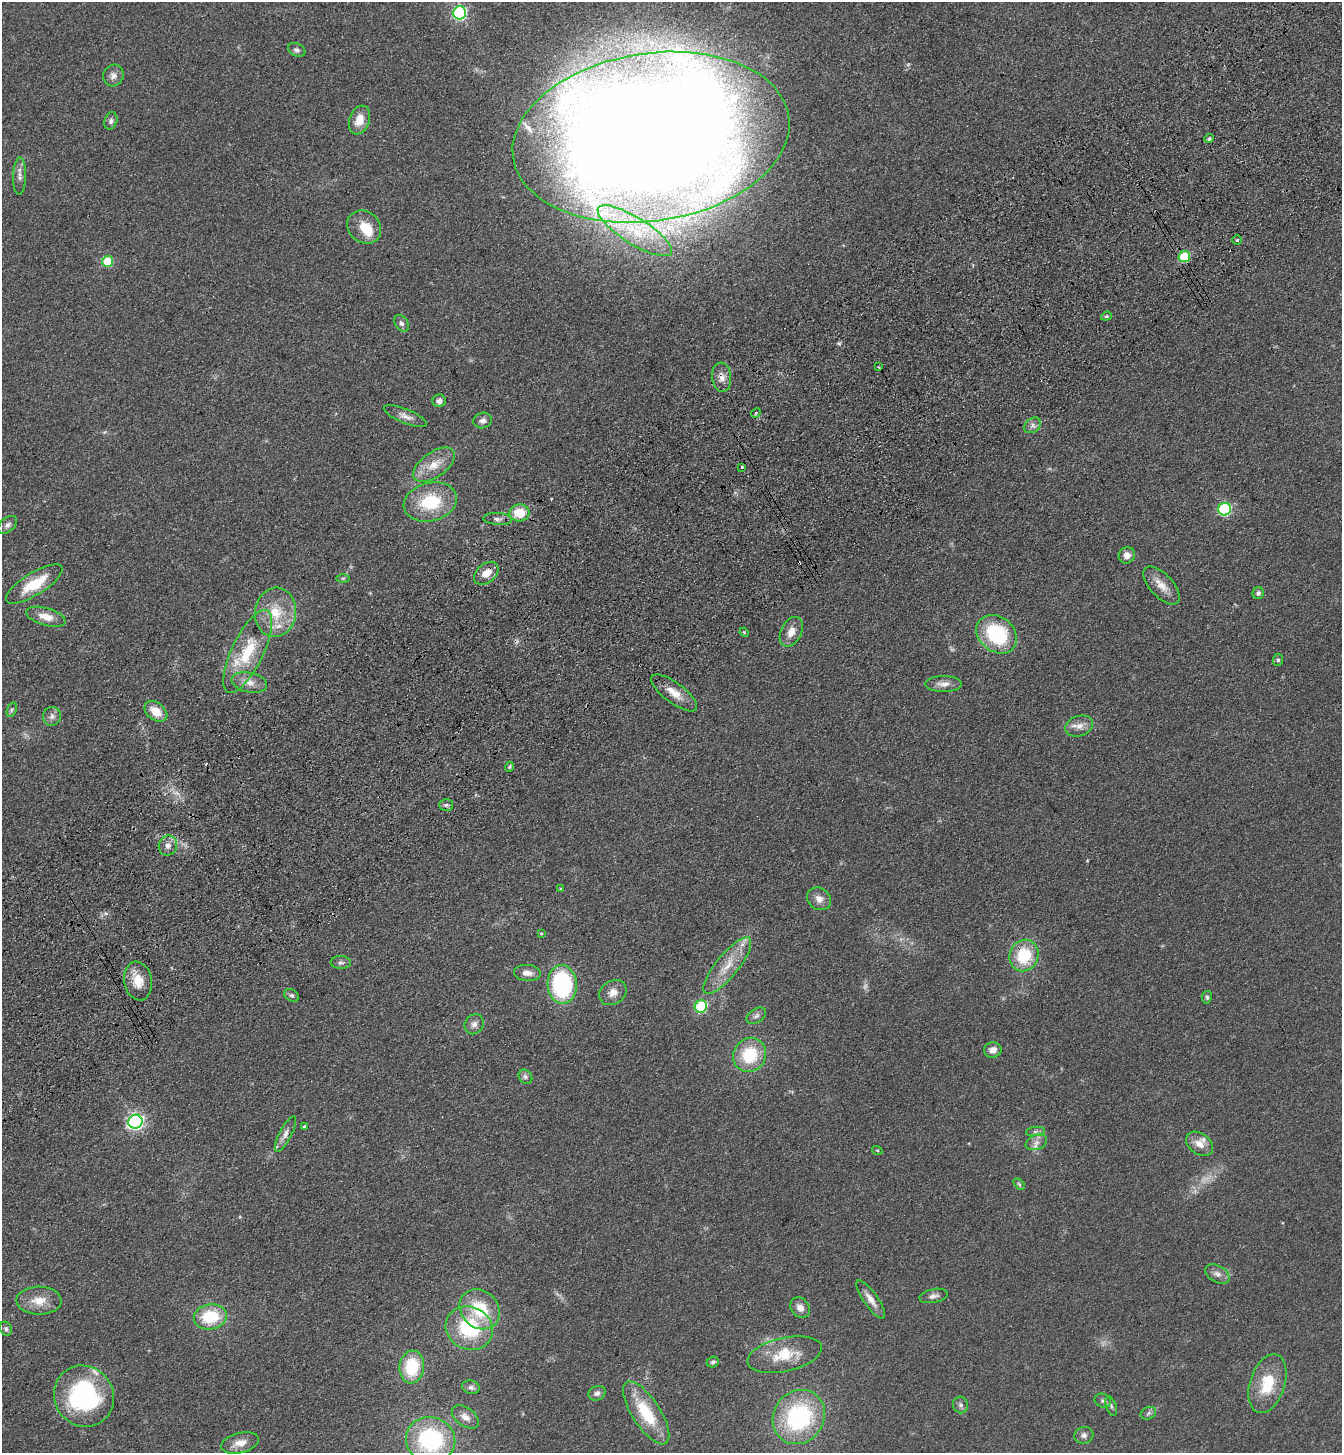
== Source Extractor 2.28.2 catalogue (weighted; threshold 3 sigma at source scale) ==
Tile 10 of 4 x 4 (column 2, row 3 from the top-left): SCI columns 1573-2912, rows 1557-3007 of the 5958 x 6014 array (HDU 1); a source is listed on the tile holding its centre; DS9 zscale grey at full resolution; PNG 1344 x 1455 px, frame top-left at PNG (2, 2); each listed source drawn as its Kron ellipse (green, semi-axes under 4 px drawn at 4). Shown black and unused: <1% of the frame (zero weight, under 3 of 4 exposures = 6% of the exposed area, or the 3 px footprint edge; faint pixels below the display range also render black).
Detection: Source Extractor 2.28.2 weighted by HDU 2 'WHT'; one run over the whole footprint, this tile lists its part. Background 0.118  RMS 0.0089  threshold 0.0402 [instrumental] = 3 sigma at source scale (4.5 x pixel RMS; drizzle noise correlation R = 1.50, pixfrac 1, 0.05/0.05 arcsec/px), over >= 5 px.
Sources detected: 114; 3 too faint to see at this stretch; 1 cosmic-ray / hot-pixel residue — neither listed nor drawn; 6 inside a brighter listed object's ellipse — not listed separately; the other 104 listed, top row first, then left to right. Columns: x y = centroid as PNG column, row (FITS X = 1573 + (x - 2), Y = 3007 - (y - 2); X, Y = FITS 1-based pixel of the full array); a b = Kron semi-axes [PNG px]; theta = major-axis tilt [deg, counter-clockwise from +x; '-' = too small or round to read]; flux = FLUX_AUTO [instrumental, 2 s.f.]
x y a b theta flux
460 13 6 6 - 150
297 50 9 6 -26 2.7
113 76 11 10 - 4.9
359 120 15 10 69 12
111 121 9 6 72 2.7
651 137 139 84 9 3400
1209 139 4 4 - 2.1
19 176 19 6 89 5.1
364 227 18 15 -41 19
635 231 43 13 -32 43
1237 240 4 4 - 1.3
1184 257 6 5 - 52
107 261 5 5 - 33
1106 316 6 4 20 1.4
401 323 9 6 -56 2.6
878 367 3 2 - 0.71
722 377 15 9 -84 7.2
439 401 6 6 - 3.8
756 413 5 4 - 1.2
405 416 23 7 -22 6.3
482 420 9 7 19 3.9
1033 425 9 7 36 3.7
434 465 24 12 35 16
742 467 3 3 - 2.3
430 502 27 19 15 45
1225 509 6 6 - 110
519 513 10 8 4 20
498 519 14 6 -4 4
8 525 11 7 41 3.4
1127 555 8 8 - 6.5
486 573 14 9 40 11
343 578 6 4 0 1.4
34 584 32 11 32 29
1162 586 23 11 -47 12
1258 593 6 5 - 2.6
276 612 25 20 82 30
46 617 20 8 -16 10
744 632 5 4 - 1
791 632 16 10 63 9.4
997 634 22 17 -39 68
248 651 45 16 64 44
1278 660 6 5 - 1.5
249 682 18 10 -12 8.8
944 684 18 8 0 6.9
674 693 27 10 -37 13
12 710 7 4 71 1.8
156 711 13 8 -38 14
52 716 9 9 - 4.3
1079 726 14 10 19 7.6
509 767 5 3 - 1.3
446 805 7 5 0 2.1
168 846 10 9 - 5.5
560 889 4 4 - 0.93
819 899 12 10 -34 6.9
541 933 3 3 - 0.92
1024 955 16 14 67 40
341 962 10 6 0 2.8
727 966 35 11 51 22
527 973 13 8 -5 6.6
138 981 19 14 -79 16
562 984 19 14 -86 110
613 992 14 11 35 8.4
292 995 8 5 -36 2.1
1207 997 6 5 - 1.7
701 1006 6 6 - 75
756 1016 11 7 33 3.4
474 1024 10 9 - 4.6
993 1050 9 7 9 7.4
750 1055 17 16 - 40
525 1077 7 6 - 2.5
135 1122 7 7 - 270
304 1126 4 3 - 1.1
1035 1131 9 4 8 2.4
285 1134 19 6 62 5.6
1036 1142 11 7 22 4.9
1200 1144 15 10 -37 9.7
877 1150 5 3 - 0.73
1019 1184 6 4 -45 1.4
1217 1274 13 8 -31 5.1
933 1296 14 7 12 4.1
871 1299 22 7 -55 8.3
39 1301 22 14 -1 16
800 1308 11 9 -53 6.4
480 1309 22 18 -44 42
210 1317 17 12 10 40
469 1328 24 21 -25 61
6 1329 7 5 -69 2.2
785 1355 38 17 12 28
713 1362 6 5 - 2
412 1367 16 12 84 39
1267 1384 30 17 72 33
471 1387 9 6 -17 2.9
597 1393 9 7 25 3.6
84 1396 31 29 -56 120
1103 1401 8 6 -23 2.4
961 1405 8 7 - 2.9
1111 1406 10 5 -72 2.3
646 1413 36 14 -57 42
1148 1413 8 6 23 2.2
465 1417 15 9 -35 7
799 1417 28 25 54 110
1084 1435 9 8 - 3.6
431 1440 25 23 -15 110
240 1443 19 10 14 10
Overlapping masked pixels (flux is a lower limit): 4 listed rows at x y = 651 137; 1184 257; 722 377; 1024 955
Isophote crosses this tile's border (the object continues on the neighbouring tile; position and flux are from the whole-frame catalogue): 1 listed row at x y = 651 137